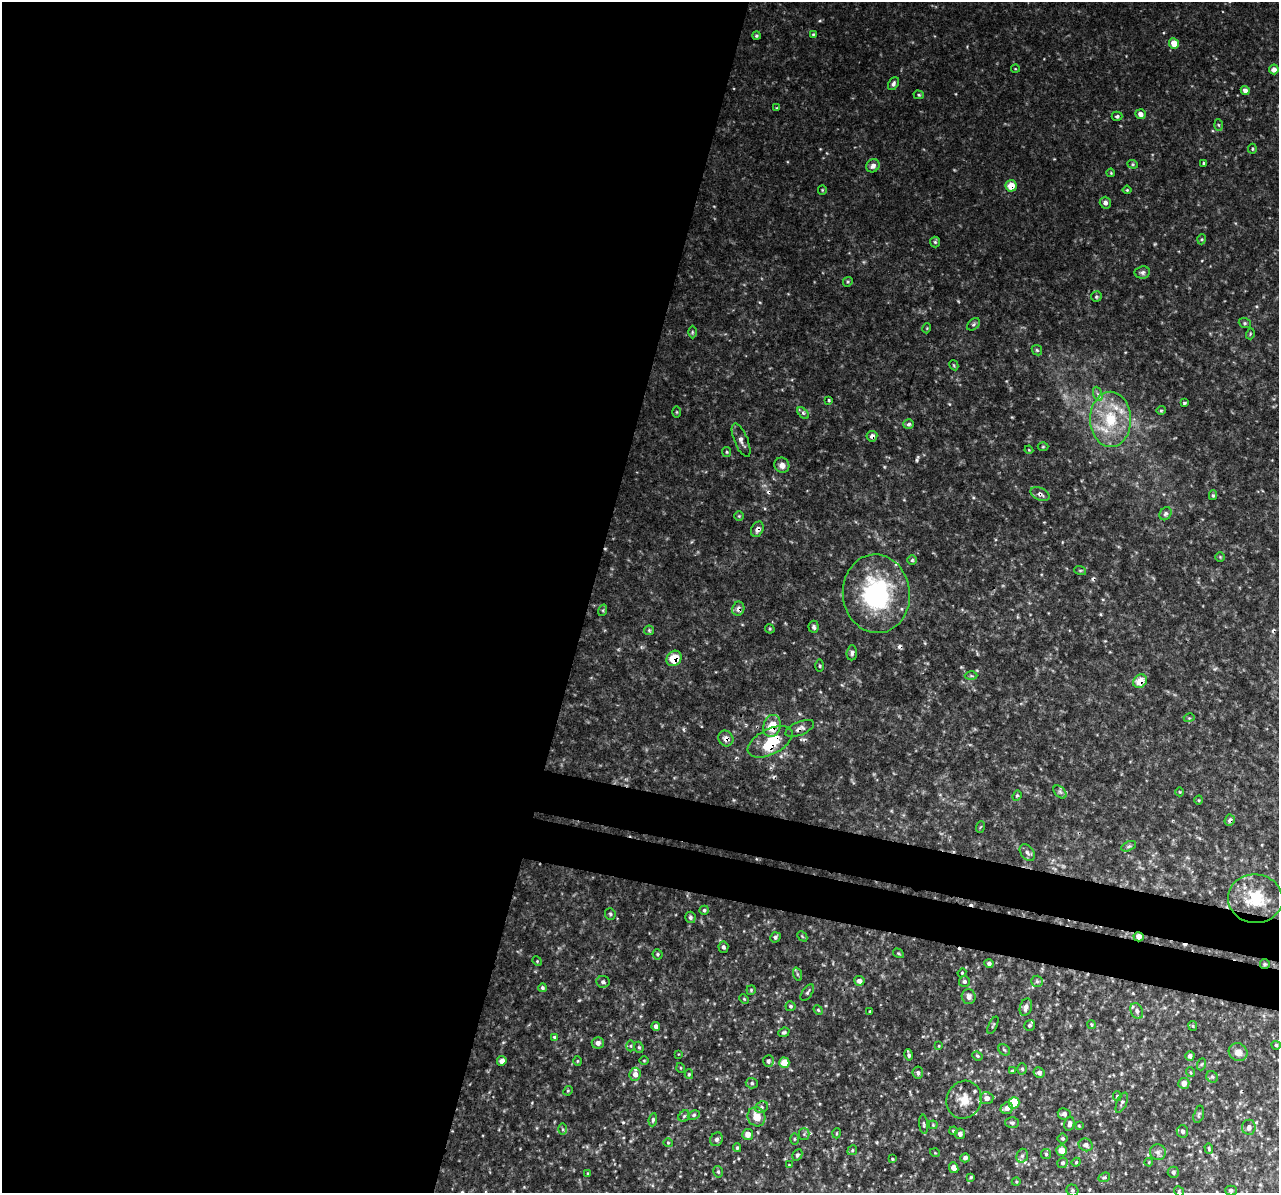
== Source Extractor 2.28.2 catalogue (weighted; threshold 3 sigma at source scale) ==
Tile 5 of 4 x 4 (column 1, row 2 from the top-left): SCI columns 38-1314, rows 2759-3949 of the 5159 x 5407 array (HDU 1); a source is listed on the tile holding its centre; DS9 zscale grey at full resolution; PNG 1281 x 1195 px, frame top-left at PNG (2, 2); each listed source drawn as its Kron ellipse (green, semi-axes under 4 px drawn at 4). Shown black and unused: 50% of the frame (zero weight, under 3 of 4 exposures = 4% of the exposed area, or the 3 px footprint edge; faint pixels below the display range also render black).
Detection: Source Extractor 2.28.2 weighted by HDU 2 'WHT'; one run over the whole footprint, this tile lists its part. Background 0.0149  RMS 0.0048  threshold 0.0218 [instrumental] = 3 sigma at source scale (4.5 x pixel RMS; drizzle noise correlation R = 1.50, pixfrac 1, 0.0396/0.0396 arcsec/px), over >= 5 px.
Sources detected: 219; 1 too faint to see at this stretch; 1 inside a brighter object's white glare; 11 cosmic-ray / hot-pixel residue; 1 long thin detection or spike segment (spike, bleed or trail) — neither listed nor drawn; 5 inside a brighter listed object's ellipse — not listed separately; the other 200 listed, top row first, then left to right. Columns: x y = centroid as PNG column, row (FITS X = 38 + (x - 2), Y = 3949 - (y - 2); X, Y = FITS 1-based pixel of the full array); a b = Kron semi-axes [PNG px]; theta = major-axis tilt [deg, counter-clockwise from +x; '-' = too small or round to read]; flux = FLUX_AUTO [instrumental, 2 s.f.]
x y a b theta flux
813 34 4 3 - 0.52
756 36 4 4 - 0.76
1174 43 5 5 - 6.6
1015 69 4 3 - 0.36
1274 69 5 5 - 2.3
893 84 7 4 58 1.2
1245 90 4 4 - 2.3
919 95 5 4 - 0.62
777 108 3 3 - 0.44
1140 114 5 5 - 2.6
1117 116 5 4 - 0.99
1218 125 6 4 -87 0.63
1252 149 5 3 - 0.55
1204 163 3 3 - 0.8
1133 164 5 4 - 0.65
873 166 7 6 - 2.1
1111 173 4 3 - 0.43
1011 186 6 5 - 7
822 190 5 4 - 0.51
1127 190 4 4 - 0.54
1105 203 6 5 - 1.9
1202 239 5 3 - 0.48
935 242 5 5 - 0.81
1142 272 8 6 7 1.5
848 282 5 4 - 0.63
1096 297 5 5 - 0.79
1245 323 6 5 - 0.77
973 324 7 5 41 0.99
927 328 5 3 - 0.41
692 332 6 4 -90 0.69
1250 334 5 3 - 0.49
1037 350 6 4 -45 0.67
954 365 5 4 - 0.5
1098 394 7 4 -70 1.3
829 400 3 3 - 0.54
1184 403 4 3 - 0.62
1161 410 4 4 - 0.64
677 412 5 3 - 0.5
803 413 7 4 -45 0.92
1110 419 27 20 -89 25
909 424 5 4 - 1.2
872 436 5 5 - 2.2
741 440 18 6 -67 2.8
1043 447 5 3 - 0.49
1029 450 4 3 - 0.4
727 452 5 4 - 0.65
782 465 8 7 - 2.8
1040 494 10 6 -27 1.8
1213 495 5 4 - 0.72
1165 514 7 5 56 1.4
739 516 5 4 - 0.6
757 529 8 6 63 2.4
1220 557 4 4 - 0.53
912 560 5 5 - 0.91
1080 570 6 4 -18 0.59
876 594 39 33 -84 63
738 609 7 6 - 2.5
603 610 6 4 73 0.69
814 627 6 5 - 1.4
770 629 5 4 - 0.61
649 630 5 4 - 0.67
852 653 7 5 84 1.2
674 658 8 7 - 10
819 666 6 3 -89 0.58
971 676 6 4 -2 0.68
1140 681 7 6 - 6.9
1189 718 5 3 - 0.57
772 726 11 8 74 9.7
800 728 15 6 23 2.6
726 739 8 7 - 2.7
770 742 24 12 27 17
1060 792 8 5 -45 1.1
1180 792 4 3 - 0.37
1017 796 5 4 - 0.71
1199 800 4 3 - 0.38
1230 820 6 5 - 1.4
980 827 6 3 69 0.62
1129 846 8 4 27 1.2
1027 853 9 6 -50 1.7
1255 899 27 24 -5 22
704 910 4 4 - 0.84
610 914 6 5 - 0.91
690 917 6 5 - 1.2
802 936 6 4 -46 0.67
775 937 5 4 - 1.1
1139 937 5 4 - 3.4
723 947 5 5 - 1.2
898 953 6 3 -30 0.56
658 954 5 5 - 0.68
537 961 5 4 - 0.5
989 964 4 4 - 1.1
1265 964 5 4 - 0.67
962 973 4 4 - 0.54
797 974 7 4 -71 0.91
859 981 5 5 - 2.4
964 981 5 5 - 1
1037 981 6 5 - 0.95
603 982 7 6 - 1.2
542 988 4 4 - 0.86
751 990 4 4 - 0.6
807 992 9 5 53 1
969 997 7 7 - 2.5
744 999 5 3 - 0.44
791 1006 5 5 - 0.89
1026 1007 9 6 73 2.2
818 1010 5 4 - 0.62
1137 1011 8 6 -65 1.7
870 1012 3 3 - 0.59
1091 1024 4 4 - 0.64
993 1025 9 3 66 0.57
1029 1025 6 5 - 0.94
656 1026 4 4 - 2.4
1193 1026 5 4 - 0.59
784 1032 6 4 22 0.96
554 1037 4 4 - 0.63
598 1043 6 5 - 2.6
1276 1045 5 4 - 0.76
631 1046 5 3 - 0.55
939 1046 4 2 - 0.36
639 1047 6 4 -67 0.74
1004 1050 6 5 - 0.78
1238 1052 10 8 -36 3.8
678 1054 4 2 - 0.31
909 1055 6 3 -78 1.1
977 1056 5 4 - 0.62
1190 1056 5 4 - 1.8
644 1060 4 3 - 0.4
502 1061 5 4 - 3.3
577 1061 5 3 - 0.47
768 1061 6 5 - 1.2
784 1063 5 5 - 9.4
1202 1064 6 4 70 0.65
681 1068 5 3 - 0.39
1022 1069 5 5 - 0.79
1013 1071 4 3 - 0.68
1039 1072 5 5 - 1.7
1190 1072 5 3 - 0.47
918 1073 6 5 - 1.2
635 1074 7 5 85 3
689 1074 5 4 - 0.66
1212 1077 6 5 - 0.86
752 1083 6 5 - 1
1184 1083 5 5 - 3.1
568 1091 5 4 - 0.56
1117 1096 5 4 - 0.68
987 1098 7 6 - 2.6
964 1100 19 17 66 8.3
1014 1103 6 5 - 19
1122 1103 11 5 67 1.2
761 1107 7 5 22 1.1
1007 1108 6 5 - 2.8
1064 1114 6 6 - 1.5
1199 1114 9 5 75 0.97
694 1115 6 4 28 0.78
684 1116 6 5 - 0.93
756 1117 10 8 -62 6.3
653 1120 6 4 82 0.97
1012 1123 6 5 - 1.2
924 1124 9 4 -85 0.9
1069 1124 7 5 78 1.7
933 1125 4 4 - 0.52
1079 1126 4 3 - 0.51
1249 1127 7 6 - 1.8
563 1129 6 4 -89 0.73
953 1131 4 4 - 0.78
1182 1131 6 6 - 1.4
837 1133 5 3 - 0.47
748 1134 5 5 - 4.5
804 1134 5 5 - 0.92
960 1134 5 5 - 1.8
716 1139 7 6 - 1.6
794 1139 5 3 - 0.54
1063 1139 5 5 - 0.78
668 1143 4 4 - 0.53
1086 1145 7 6 - 2
737 1148 4 3 - 0.82
1209 1148 5 4 - 0.63
852 1150 5 4 - 0.67
1062 1150 5 5 - 5.4
1158 1152 8 7 - 1.8
935 1153 5 3 - 0.4
1046 1154 5 5 - 0.76
797 1155 6 4 61 0.99
1022 1156 7 5 72 1.2
965 1158 5 4 - 1.8
892 1159 4 3 - 0.53
1076 1162 4 3 - 0.51
1149 1162 4 3 - 0.41
1063 1163 5 5 - 1.1
789 1165 3 3 - 0.36
954 1168 5 4 - 4.1
718 1172 6 4 -74 0.85
1173 1172 5 5 - 1.1
588 1173 4 3 - 0.46
971 1177 3 3 - 0.6
1104 1177 6 4 22 0.72
1016 1182 4 3 - 0.45
1072 1190 6 5 - 1.1
1231 1190 5 5 - 1.1
1179 1191 5 4 - 0.61
Overlapping masked pixels (flux is a lower limit): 14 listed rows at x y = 1011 186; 872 436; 1040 494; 757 529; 738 609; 674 658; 1140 681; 772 726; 800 728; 726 739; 770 742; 1230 820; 1139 937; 1265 964